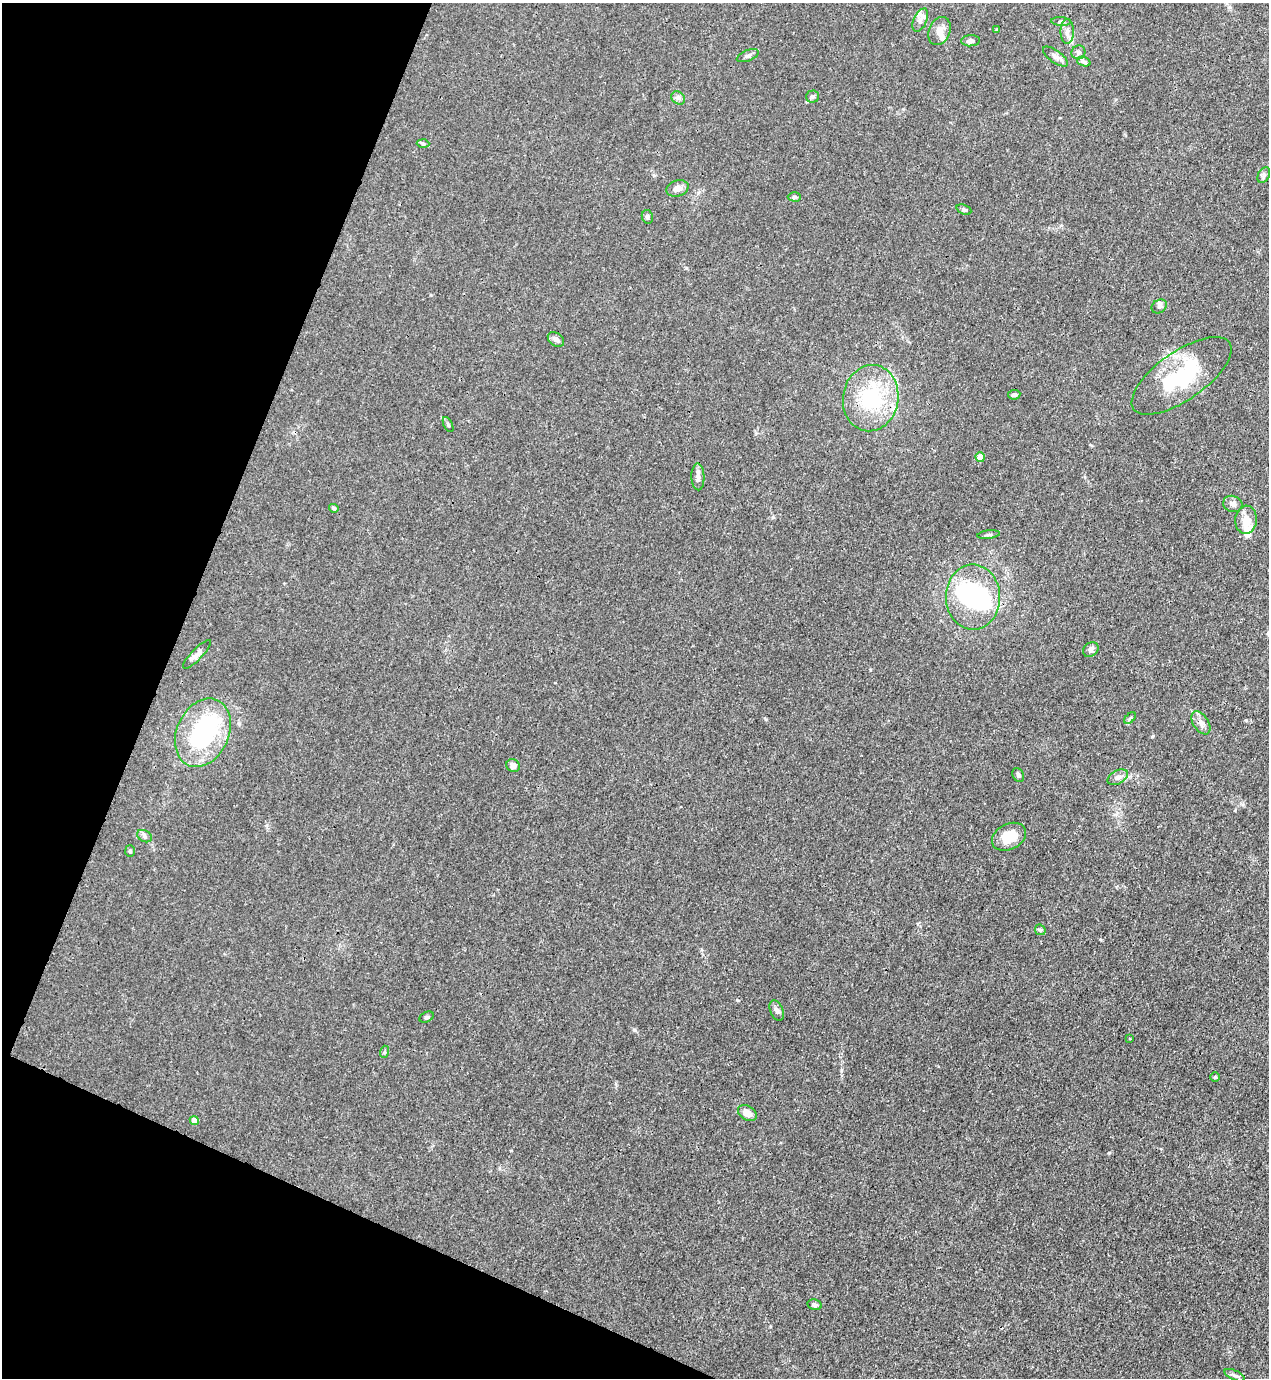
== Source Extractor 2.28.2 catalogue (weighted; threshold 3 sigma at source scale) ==
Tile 9 of 4 x 4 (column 1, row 3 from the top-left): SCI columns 223-1489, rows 1418-2793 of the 5645 x 5584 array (HDU 1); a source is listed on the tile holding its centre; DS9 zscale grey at full resolution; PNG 1271 x 1380 px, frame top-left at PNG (2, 3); each listed source drawn as its Kron ellipse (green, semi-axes under 4 px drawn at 4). Shown black and unused: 20% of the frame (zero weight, under 3 of 4 exposures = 7% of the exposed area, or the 3 px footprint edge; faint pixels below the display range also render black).
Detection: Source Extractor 2.28.2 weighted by HDU 2 'WHT'; one run over the whole footprint, this tile lists its part. Background 0.0179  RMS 0.0025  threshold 0.0113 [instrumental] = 3 sigma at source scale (4.5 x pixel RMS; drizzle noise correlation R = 1.50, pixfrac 1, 0.05/0.05 arcsec/px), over >= 5 px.
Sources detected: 61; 3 inside a brighter object's white glare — neither listed nor drawn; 6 inside a brighter listed object's ellipse — not listed separately; the other 52 listed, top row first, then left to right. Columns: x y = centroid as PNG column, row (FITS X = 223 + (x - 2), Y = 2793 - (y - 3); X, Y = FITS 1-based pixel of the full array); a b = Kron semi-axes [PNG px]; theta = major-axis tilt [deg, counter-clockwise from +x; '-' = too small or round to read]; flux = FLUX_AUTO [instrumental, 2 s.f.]
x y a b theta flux
920 20 12 6 66 1.3
1061 22 9 4 -4 0.51
997 30 3 3 - 0.26
939 31 14 10 66 2.2
1067 31 12 6 89 1.3
971 41 9 5 4 0.77
1078 52 7 6 - 0.86
748 56 11 5 22 0.76
1055 56 14 6 -36 1.2
1084 62 7 4 -18 0.51
813 96 6 6 - 0.48
678 98 7 6 - 0.74
423 143 6 4 -3 0.41
1264 175 8 5 62 0.67
677 188 11 8 17 1.6
794 197 6 4 -1 0.55
964 210 8 4 -22 0.49
647 217 7 5 -78 0.63
1159 306 8 6 33 0.75
556 339 9 6 -36 0.97
1181 376 58 24 35 21
1014 395 6 4 8 0.62
871 398 33 27 82 20
448 425 8 3 -64 0.35
980 457 5 4 - 3.5
698 477 13 6 -89 1.4
1233 504 10 8 -17 1.1
334 508 5 4 - 0.49
1246 520 14 10 86 3.3
989 535 11 4 8 0.53
973 597 32 27 -89 24
1091 650 8 6 39 0.85
197 654 19 5 46 1.4
1130 718 7 4 45 0.42
1201 723 13 7 -56 1.4
203 733 36 26 66 32
513 766 7 6 - 1.5
1018 775 7 5 -61 0.61
1118 777 11 6 28 1.1
145 836 8 5 -29 0.61
1009 837 18 13 27 5.5
130 851 6 5 - 0.39
1040 930 6 5 - 0.44
777 1010 11 6 -65 0.85
427 1017 8 5 26 0.42
1130 1039 3 2 - 0.32
384 1052 6 4 72 0.35
1215 1077 5 4 - 0.32
747 1113 10 7 -32 2.1
194 1120 4 4 - 2
814 1305 7 5 -13 0.7
1235 1375 11 4 -23 0.69
Unlisted compact peaks at least as high as the median listed source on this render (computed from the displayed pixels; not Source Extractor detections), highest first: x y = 634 1030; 737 1000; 1246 720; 773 517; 766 719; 841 1070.